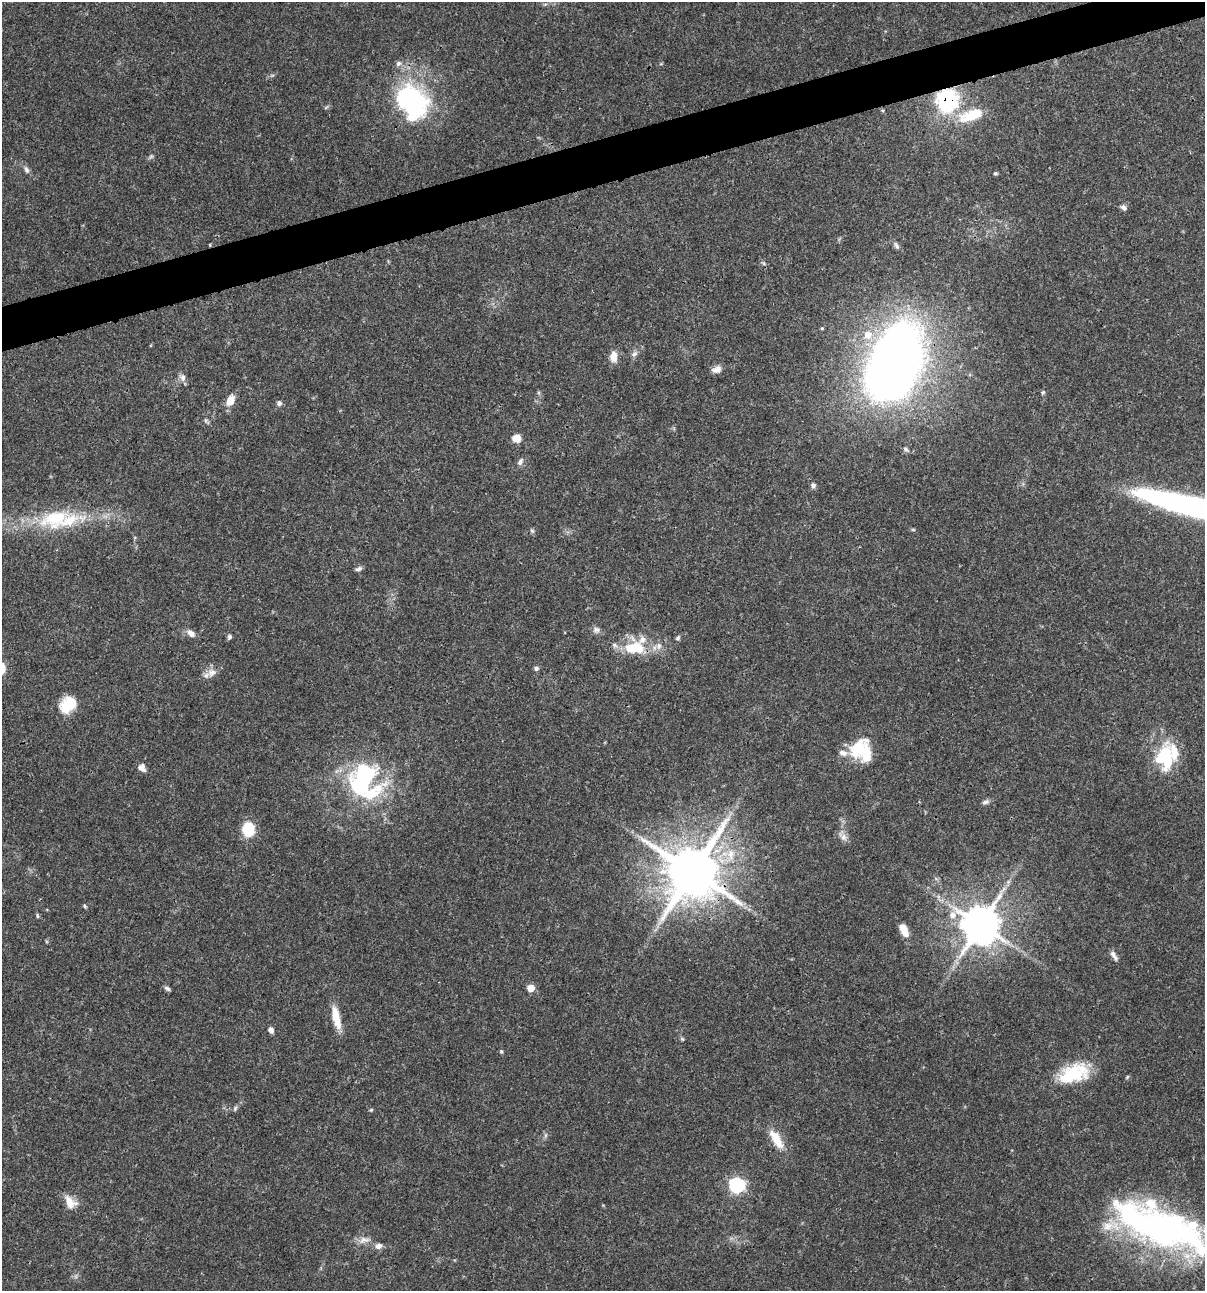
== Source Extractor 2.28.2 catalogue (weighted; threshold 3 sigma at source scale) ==
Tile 10 of 4 x 4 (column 2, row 3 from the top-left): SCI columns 1305-2507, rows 1294-2582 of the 4963 x 5162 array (HDU 1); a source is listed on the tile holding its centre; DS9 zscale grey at full resolution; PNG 1207 x 1293 px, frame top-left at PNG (2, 2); no overlay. Shown black and unused: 3% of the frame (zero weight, under 3 of 4 exposures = <1% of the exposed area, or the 3 px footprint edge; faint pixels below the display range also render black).
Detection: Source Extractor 2.28.2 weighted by HDU 2 'WHT'; one run over the whole footprint, this tile lists its part. Background 0.0314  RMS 0.002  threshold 0.0091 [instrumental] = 3 sigma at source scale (4.5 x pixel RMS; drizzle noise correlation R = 1.50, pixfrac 1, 0.0396/0.0396 arcsec/px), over >= 5 px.
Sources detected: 87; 7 inside a brighter object's white glare — not listed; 8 inside a brighter listed object's ellipse — not listed separately; the other 72 listed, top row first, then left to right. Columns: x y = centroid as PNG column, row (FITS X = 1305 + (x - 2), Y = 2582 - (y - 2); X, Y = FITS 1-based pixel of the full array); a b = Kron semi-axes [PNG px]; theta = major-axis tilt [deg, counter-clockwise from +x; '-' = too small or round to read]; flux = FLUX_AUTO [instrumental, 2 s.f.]
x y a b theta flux
398 63 8 7 - 0.74
412 101 41 32 -55 34
948 101 10 9 - 53
882 110 5 3 - 0.22
972 115 41 17 17 7.7
151 156 8 5 53 0.42
26 170 11 6 -68 0.74
995 173 5 4 - 0.3
1123 207 8 6 -28 0.66
896 246 12 5 -61 0.66
763 263 6 4 -70 0.31
822 328 4 4 - 0.21
868 335 11 10 - 2.7
634 354 10 6 30 0.76
613 357 13 8 -89 2.1
717 369 12 8 23 1.3
893 370 60 31 71 290
183 377 11 8 -77 1
1043 392 6 5 - 0.35
230 401 11 7 61 2.9
279 403 7 6 - 0.65
206 421 10 5 -52 0.46
516 438 9 8 - 2.1
906 449 8 5 -52 0.46
520 462 11 6 59 0.79
813 485 7 6 - 0.69
55 518 46 26 18 13
913 530 6 4 -1 0.26
532 531 5 5 - 0.34
358 569 10 5 17 0.57
596 630 10 8 -5 0.83
191 633 11 7 -36 1.3
229 637 6 5 - 0.48
678 638 8 5 46 0.41
642 640 47 15 76 4.4
614 645 8 7 - 0.74
659 646 11 8 88 1.2
536 668 6 5 - 0.52
212 673 14 11 31 1.7
68 705 19 14 42 6.2
856 748 35 13 55 5.6
867 757 21 12 76 3
1165 759 37 22 -86 12
142 768 10 8 -48 1.2
365 773 35 25 -20 21
986 802 10 6 17 0.63
248 829 13 11 -84 7.3
843 837 14 8 -38 1.2
692 872 15 15 - 1400
1008 882 7 5 46 0.5
85 906 5 4 - 0.32
37 916 7 3 -81 0.28
980 925 11 11 - 640
904 930 15 8 -63 2.9
1114 956 15 6 -59 0.92
531 988 5 5 - 3.7
167 989 9 5 -29 0.49
336 1018 29 9 -77 3.9
271 1030 7 5 -70 0.93
682 1039 6 5 - 0.3
501 1052 5 4 - 0.29
1073 1074 36 19 20 11
1127 1077 6 4 47 0.28
235 1108 8 5 64 0.42
371 1110 5 5 - 0.26
546 1135 7 4 89 0.41
776 1139 29 11 -58 4.2
737 1185 7 7 - 33
70 1202 19 12 -51 2.6
1160 1228 96 39 -17 79
364 1240 18 8 10 1.6
378 1246 10 7 10 1
Overlapping masked pixels (flux is a lower limit): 3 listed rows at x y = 412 101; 948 101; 692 872
Isophote crosses this tile's border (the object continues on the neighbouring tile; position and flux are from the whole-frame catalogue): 2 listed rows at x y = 55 518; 1160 1228